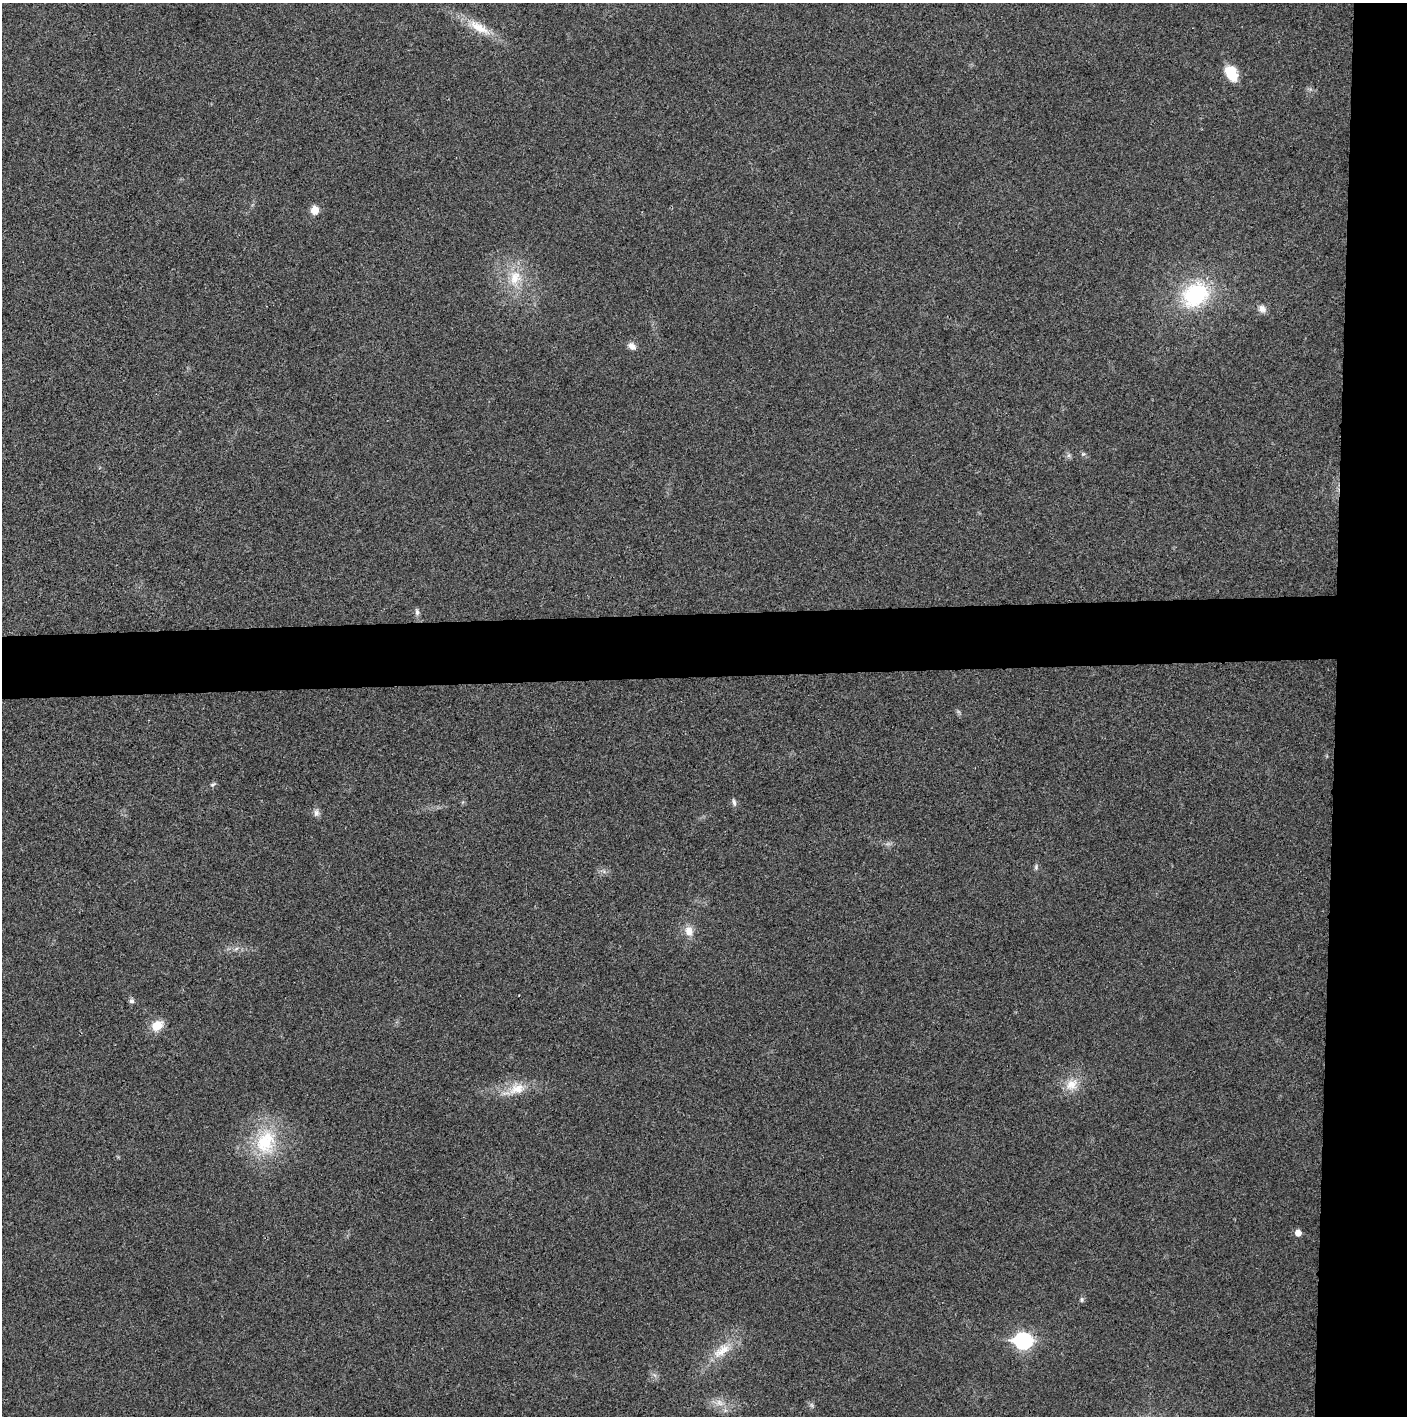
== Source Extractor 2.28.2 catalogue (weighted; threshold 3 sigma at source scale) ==
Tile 6 of 3 x 3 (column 3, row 2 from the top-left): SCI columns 2813-4217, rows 1415-2828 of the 4221 x 4243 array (HDU 1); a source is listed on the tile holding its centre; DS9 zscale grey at full resolution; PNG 1409 x 1418 px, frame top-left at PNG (2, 3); no overlay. Shown black and unused: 9% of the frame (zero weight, under 3 of 4 exposures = <1% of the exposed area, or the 3 px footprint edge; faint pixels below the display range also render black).
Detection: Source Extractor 2.28.2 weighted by HDU 2 'WHT'; one run over the whole footprint, this tile lists its part. Background 0.0253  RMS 0.0059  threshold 0.0267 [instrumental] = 3 sigma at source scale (4.5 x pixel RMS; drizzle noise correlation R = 1.50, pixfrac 1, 0.05/0.05 arcsec/px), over >= 5 px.
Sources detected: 23; all 23 listed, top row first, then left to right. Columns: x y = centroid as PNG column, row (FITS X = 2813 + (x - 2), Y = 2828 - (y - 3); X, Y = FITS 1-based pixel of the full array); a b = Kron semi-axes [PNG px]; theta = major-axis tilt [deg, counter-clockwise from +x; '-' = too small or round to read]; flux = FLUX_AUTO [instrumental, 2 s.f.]
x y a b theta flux
479 27 35 11 -31 13
1231 73 18 12 -60 12
315 210 10 9 - 4.9
515 278 20 15 72 14
1195 295 31 25 37 50
1262 309 10 9 - 3.3
632 346 10 7 -44 3.3
417 612 9 6 -90 1.6
212 785 7 4 18 1.1
734 802 9 5 -74 1.6
316 813 10 7 84 2.3
1036 867 9 3 78 1
689 931 14 10 -77 5.3
131 1001 8 5 -14 1.4
157 1026 12 10 31 9.4
1072 1085 17 15 42 9.1
517 1089 23 13 21 11
265 1142 36 27 68 35
1298 1233 6 5 - 4.5
1082 1300 8 4 -90 1
1023 1341 8 7 - 140
721 1352 24 12 18 10
719 1403 12 6 -42 3.6